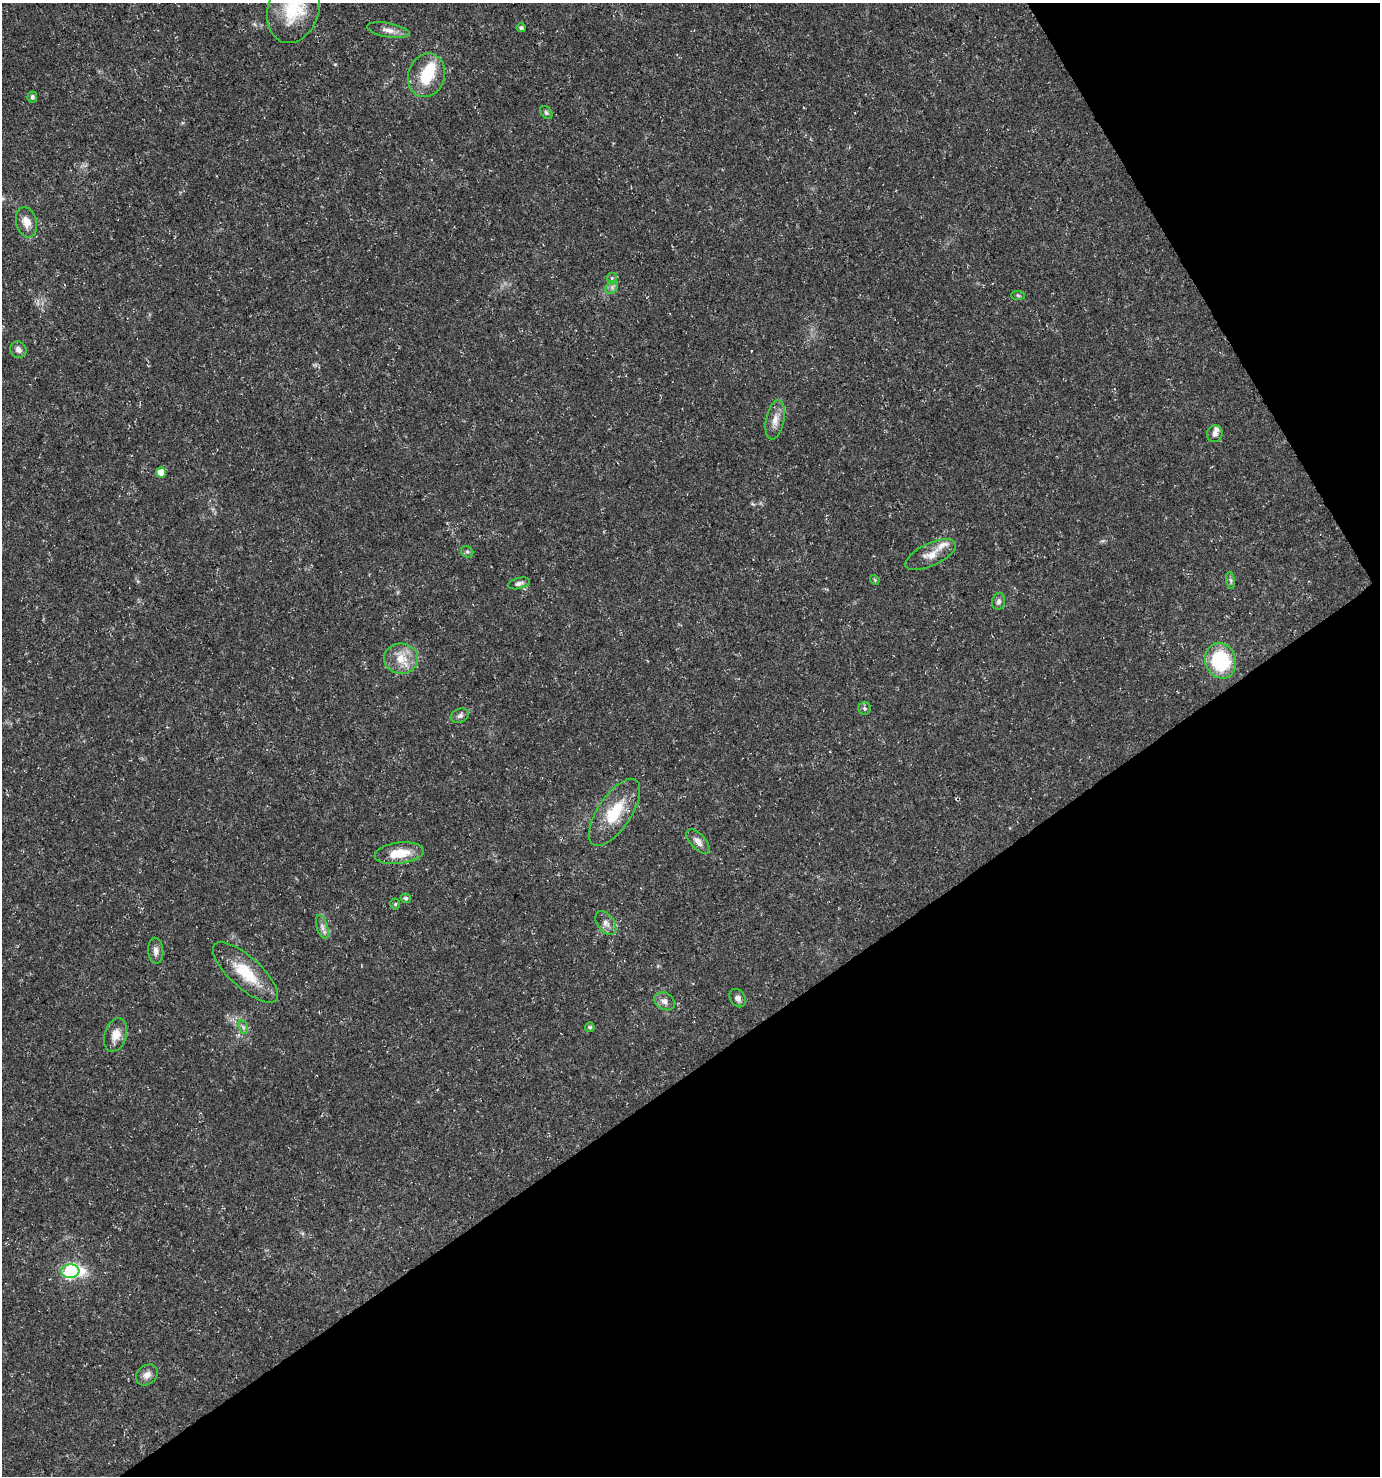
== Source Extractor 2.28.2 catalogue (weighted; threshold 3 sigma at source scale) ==
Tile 12 of 4 x 4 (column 4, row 3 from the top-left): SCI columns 4254-5631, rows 1478-2951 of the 5812 x 5898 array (HDU 1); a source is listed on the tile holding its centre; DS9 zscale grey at full resolution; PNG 1382 x 1478 px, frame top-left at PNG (2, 3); each listed source drawn as its Kron ellipse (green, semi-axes under 4 px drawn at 4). Shown black and unused: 33% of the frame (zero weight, under 3 of 5 exposures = <1% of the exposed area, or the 3 px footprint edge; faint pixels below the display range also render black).
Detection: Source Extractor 2.28.2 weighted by HDU 2 'WHT'; one run over the whole footprint, this tile lists its part. Background 0.0146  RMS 0.0018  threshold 0.00822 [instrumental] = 3 sigma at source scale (4.5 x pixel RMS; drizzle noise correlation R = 1.50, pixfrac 1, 0.0396/0.0396 arcsec/px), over >= 5 px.
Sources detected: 43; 1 inside a brighter object's white glare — neither listed nor drawn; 2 inside a brighter listed object's ellipse — not listed separately; the other 40 listed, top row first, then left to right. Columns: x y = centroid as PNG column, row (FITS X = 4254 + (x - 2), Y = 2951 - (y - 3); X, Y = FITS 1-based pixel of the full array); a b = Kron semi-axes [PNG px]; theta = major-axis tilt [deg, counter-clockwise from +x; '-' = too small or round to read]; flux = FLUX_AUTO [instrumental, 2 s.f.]
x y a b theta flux
293 9 35 25 73 9.5
521 28 5 4 - 0.38
388 30 21 7 -11 1.4
426 75 22 18 71 6.4
32 97 6 5 - 0.45
546 113 7 5 -49 0.35
26 222 15 10 -76 2
612 278 5 5 - 0.29
612 287 7 5 46 0.58
1018 295 7 4 -3 0.3
18 350 8 7 - 0.97
775 420 20 9 79 1.7
1215 434 8 7 - 0.77
161 472 5 5 - 1.7
467 552 6 5 - 0.37
931 555 27 11 25 2.5
875 580 5 4 - 0.22
1231 580 8 4 -81 0.37
519 583 11 5 14 0.61
999 601 9 6 79 0.55
401 659 17 15 -5 3.4
1221 661 18 15 -71 12
864 708 6 6 - 0.37
460 716 9 7 20 0.65
615 812 38 16 56 7.3
698 841 15 7 -48 1.3
399 853 25 10 7 4.5
406 898 5 4 - 0.39
395 904 5 5 - 0.25
606 923 13 8 -52 1.2
322 927 12 5 -73 0.79
156 951 13 7 -86 1
245 972 41 15 -42 7
738 998 10 7 -57 0.87
665 1001 11 8 -33 0.93
243 1027 7 4 -72 0.43
590 1027 5 4 - 0.43
116 1035 17 11 73 2.2
70 1271 9 7 4 31
147 1375 12 9 40 1.2
Isophote crosses this tile's border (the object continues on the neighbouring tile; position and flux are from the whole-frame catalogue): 1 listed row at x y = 293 9